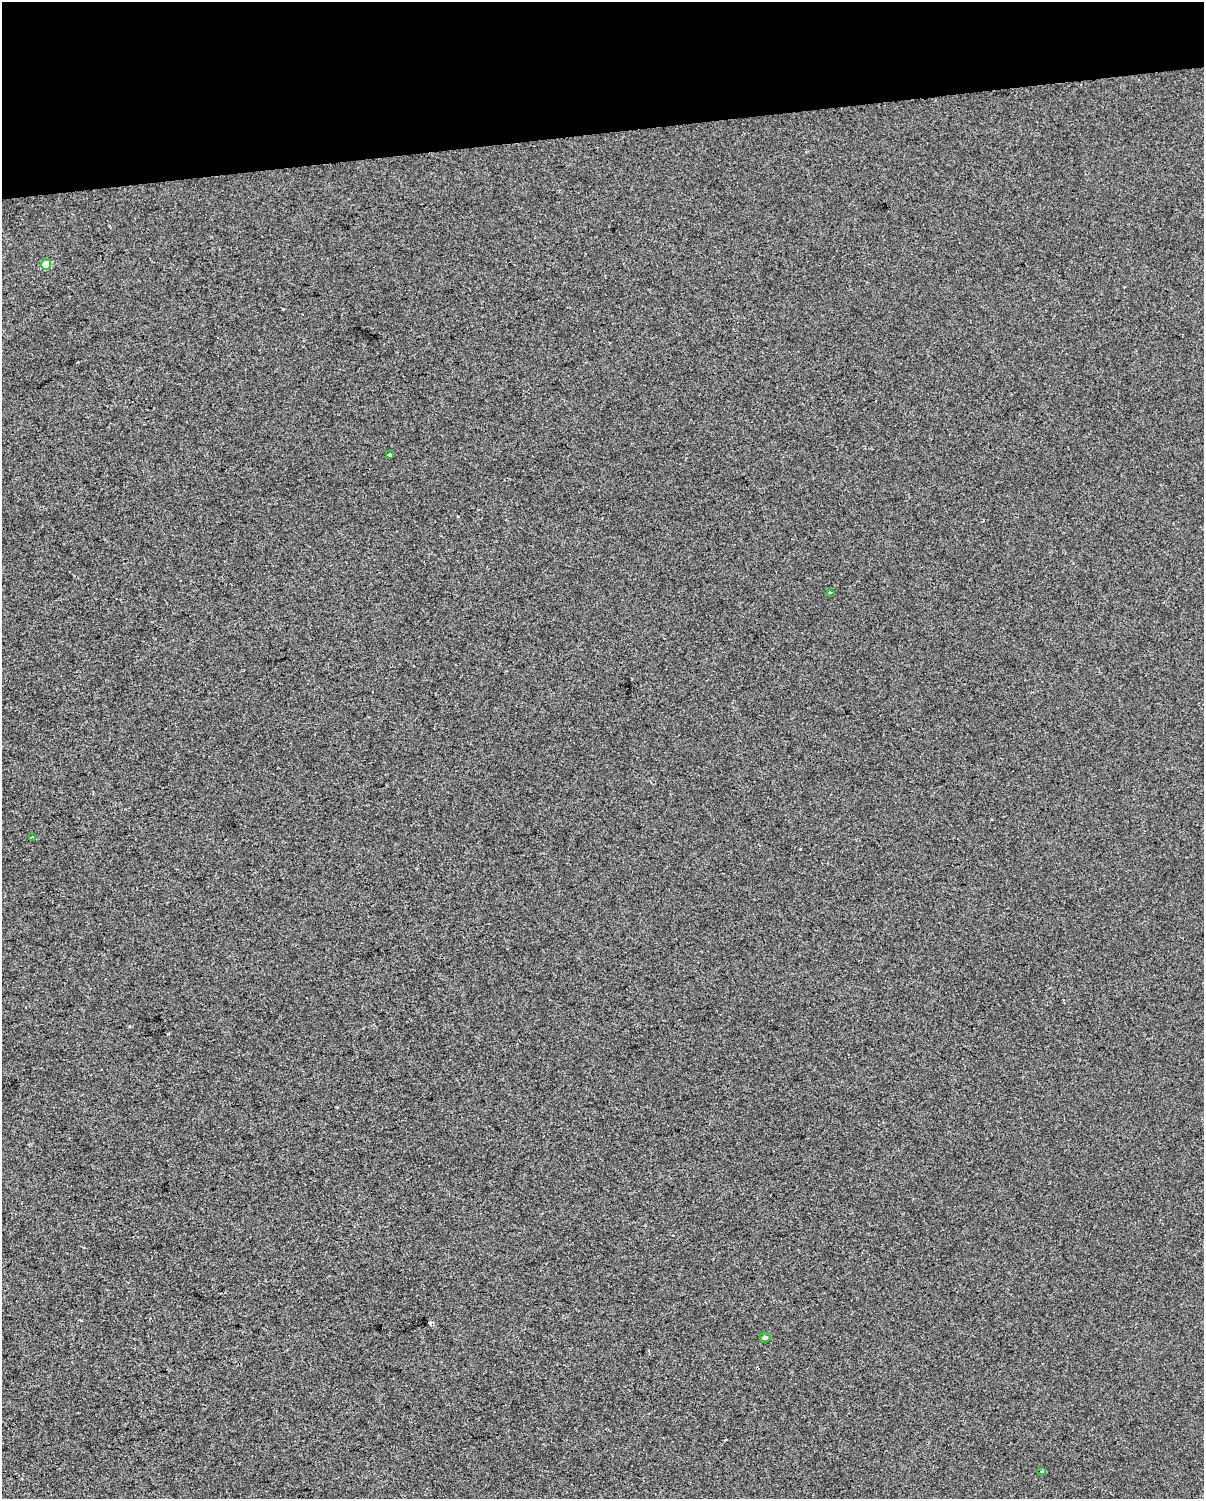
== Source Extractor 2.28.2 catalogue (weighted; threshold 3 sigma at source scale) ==
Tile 3 of 4 x 3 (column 3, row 1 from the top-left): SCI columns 2407-3608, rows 3061-4557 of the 4811 x 4580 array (HDU 1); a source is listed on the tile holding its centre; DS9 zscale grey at full resolution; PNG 1206 x 1501 px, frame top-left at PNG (2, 2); each listed source drawn as its Kron ellipse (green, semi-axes under 4 px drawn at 4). Shown black and unused: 9% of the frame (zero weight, under 2 of 3 exposures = <1% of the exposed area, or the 3 px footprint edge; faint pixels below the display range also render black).
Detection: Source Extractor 2.28.2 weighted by HDU 2 'WHT'; one run over the whole footprint, this tile lists its part. Background -4.88e-06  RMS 0.0056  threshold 0.0252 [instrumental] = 3 sigma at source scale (4.5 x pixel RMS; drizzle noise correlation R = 1.50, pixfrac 1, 0.0396/0.0396 arcsec/px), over >= 5 px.
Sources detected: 9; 3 cosmic-ray / hot-pixel residue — neither listed nor drawn; the other 6 listed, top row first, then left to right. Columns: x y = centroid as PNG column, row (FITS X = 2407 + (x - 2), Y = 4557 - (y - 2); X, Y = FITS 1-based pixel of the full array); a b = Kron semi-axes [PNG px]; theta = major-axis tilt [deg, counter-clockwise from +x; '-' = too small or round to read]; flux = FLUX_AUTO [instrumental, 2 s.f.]
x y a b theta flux
46 264 5 5 - 16
390 454 3 3 - 1.5
830 592 3 3 - 0.5
32 837 3 2 - 0.69
765 1338 5 5 - 1.4
1042 1471 4 3 - 1.1